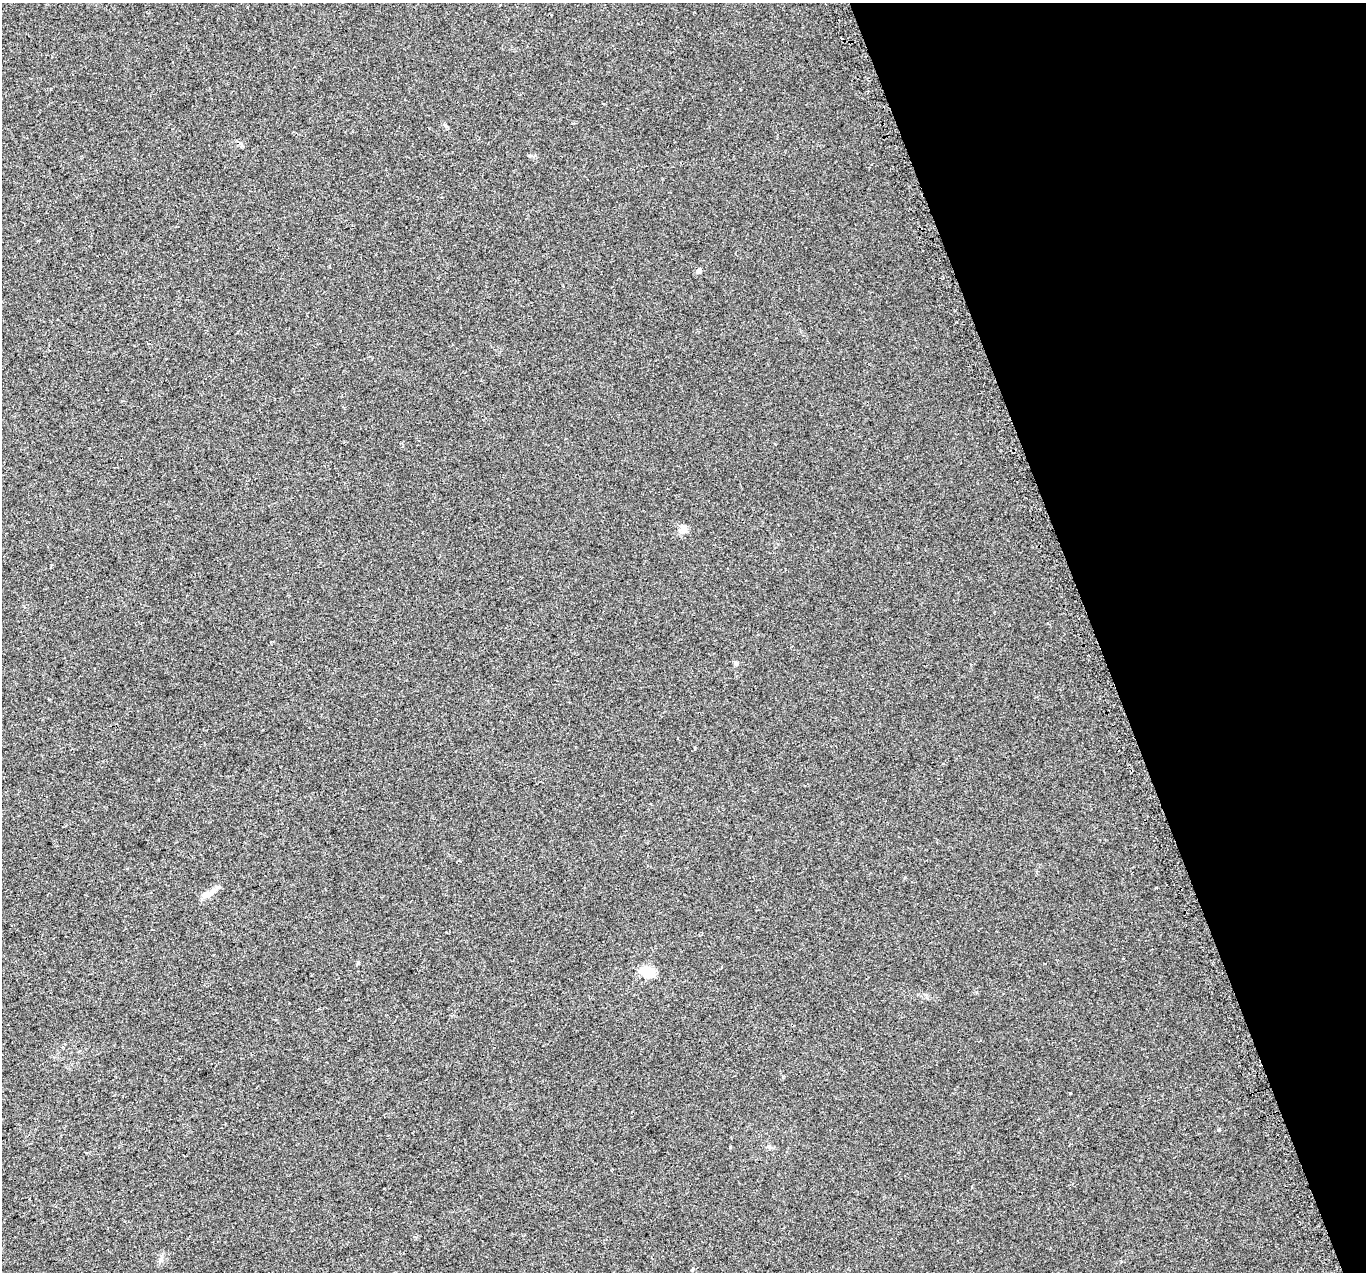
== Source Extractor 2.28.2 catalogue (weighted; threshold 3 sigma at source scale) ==
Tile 12 of 4 x 4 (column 4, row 3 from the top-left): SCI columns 4124-5487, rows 1433-2702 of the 5518 x 5351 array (HDU 1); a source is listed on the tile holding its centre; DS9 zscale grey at full resolution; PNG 1368 x 1274 px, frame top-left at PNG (2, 3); no overlay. Shown black and unused: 20% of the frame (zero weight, under 2 of 3 exposures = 3% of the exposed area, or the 3 px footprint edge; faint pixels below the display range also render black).
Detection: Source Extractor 2.28.2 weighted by HDU 2 'WHT'; one run over the whole footprint, this tile lists its part. Background 0.0227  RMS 0.0068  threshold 0.0304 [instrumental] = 3 sigma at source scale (4.5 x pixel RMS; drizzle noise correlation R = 1.50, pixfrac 1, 0.0396/0.0396 arcsec/px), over >= 5 px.
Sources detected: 10; all 10 listed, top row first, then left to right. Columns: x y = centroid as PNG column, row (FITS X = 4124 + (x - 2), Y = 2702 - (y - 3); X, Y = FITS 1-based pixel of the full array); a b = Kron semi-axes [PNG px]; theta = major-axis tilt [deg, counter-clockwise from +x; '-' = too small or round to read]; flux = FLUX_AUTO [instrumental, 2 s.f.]
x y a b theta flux
445 125 6 4 -44 0.95
699 271 6 5 - 2.8
683 529 12 10 68 4
736 663 6 5 - 1.4
207 894 14 7 12 6.3
649 972 8 6 -8 40
1070 1093 3 3 - 0.82
1219 1130 5 3 - 0.64
769 1147 6 5 - 1.3
693 1269 4 3 - 5.4
Unlisted compact peaks at least as high as the median listed source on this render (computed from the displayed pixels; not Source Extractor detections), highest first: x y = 730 1147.